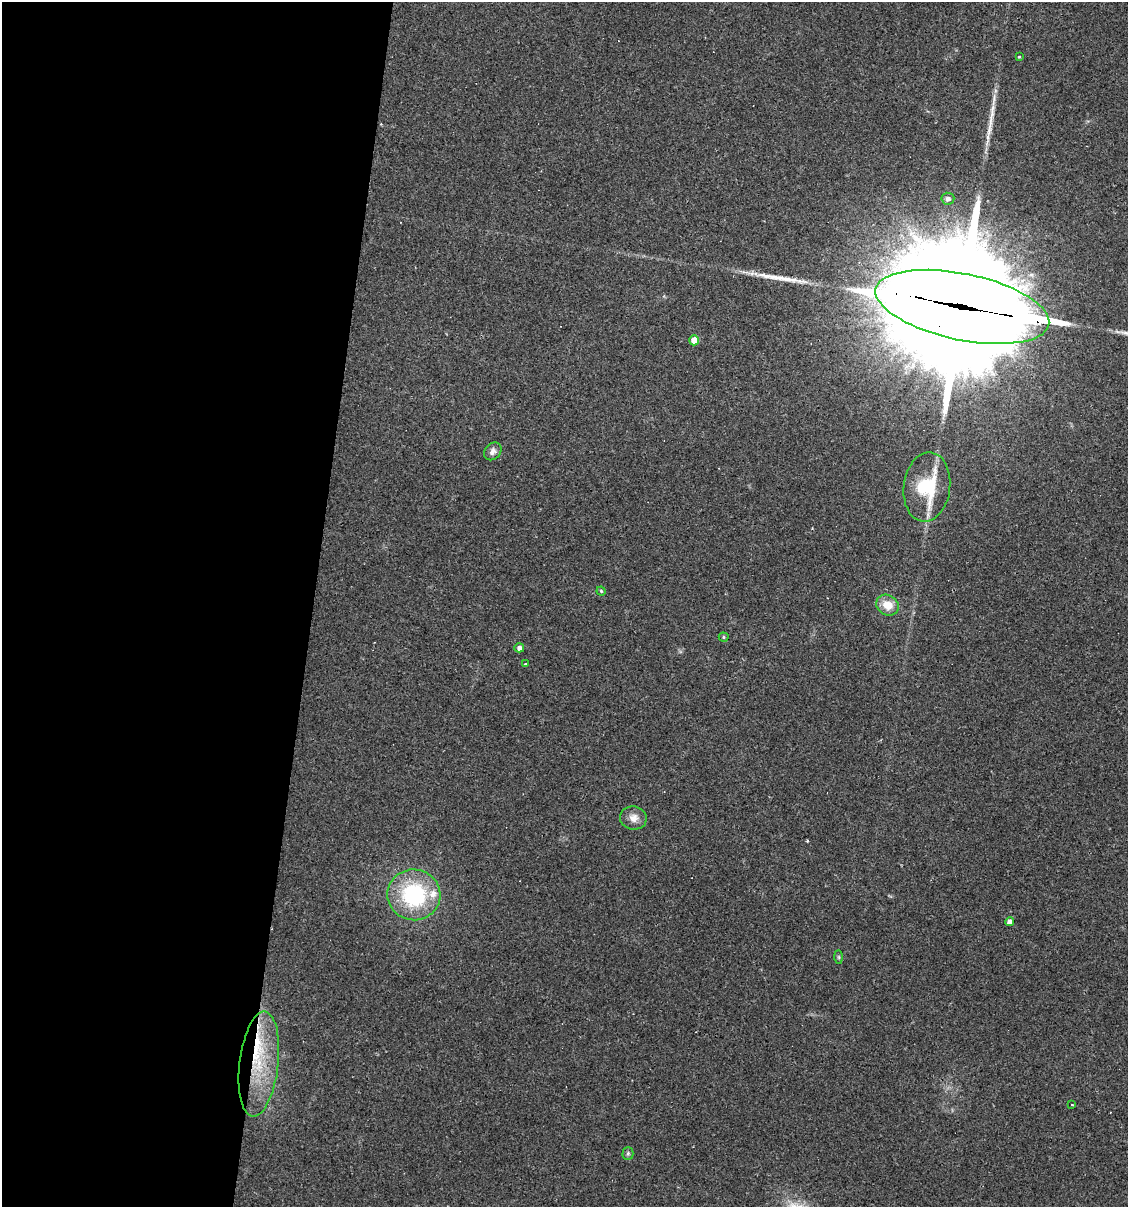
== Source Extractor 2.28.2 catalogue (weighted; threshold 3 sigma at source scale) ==
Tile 5 of 4 x 4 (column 1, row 2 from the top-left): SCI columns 113-1238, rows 2412-3616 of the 4843 x 4822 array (HDU 1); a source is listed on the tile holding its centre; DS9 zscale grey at full resolution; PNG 1130 x 1209 px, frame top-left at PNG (2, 2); each listed source drawn as its Kron ellipse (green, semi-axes under 4 px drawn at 4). Shown black and unused: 28% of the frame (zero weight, under 2 of 3 exposures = <1% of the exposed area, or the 3 px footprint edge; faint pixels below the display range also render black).
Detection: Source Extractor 2.28.2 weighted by HDU 2 'WHT'; one run over the whole footprint, this tile lists its part. Background 0.0907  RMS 0.006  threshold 0.0272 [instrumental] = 3 sigma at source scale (4.5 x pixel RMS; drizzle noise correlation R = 1.50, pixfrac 1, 0.05/0.05 arcsec/px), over >= 5 px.
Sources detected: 24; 2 cosmic-ray / hot-pixel residue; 2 long thin detections or spike segments (spike, bleed or trail) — neither listed nor drawn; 2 inside a brighter listed object's ellipse — not listed separately; the other 18 listed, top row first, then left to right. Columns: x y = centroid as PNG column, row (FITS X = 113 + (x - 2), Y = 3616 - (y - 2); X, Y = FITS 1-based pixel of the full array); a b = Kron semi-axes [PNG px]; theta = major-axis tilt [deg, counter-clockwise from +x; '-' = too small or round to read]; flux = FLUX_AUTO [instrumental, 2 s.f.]
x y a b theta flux
1019 57 3 3 - 0.65
948 199 6 6 - 2.3
962 307 88 33 -12 33000
694 340 5 5 - 10
493 451 10 7 46 2.8
927 487 35 23 83 37
601 591 4 4 - 0.8
888 605 12 10 -34 9
724 637 5 4 - 0.82
519 648 5 4 - 3.4
525 664 3 3 - 0.56
633 818 13 11 -9 5.1
414 895 26 25 - 58
1010 922 4 4 - 3.6
839 957 7 4 -89 0.96
259 1064 53 19 83 40
1072 1105 3 2 - 1.1
628 1153 6 5 - 1.2
Overlapping masked pixels (flux is a lower limit): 2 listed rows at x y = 962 307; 259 1064